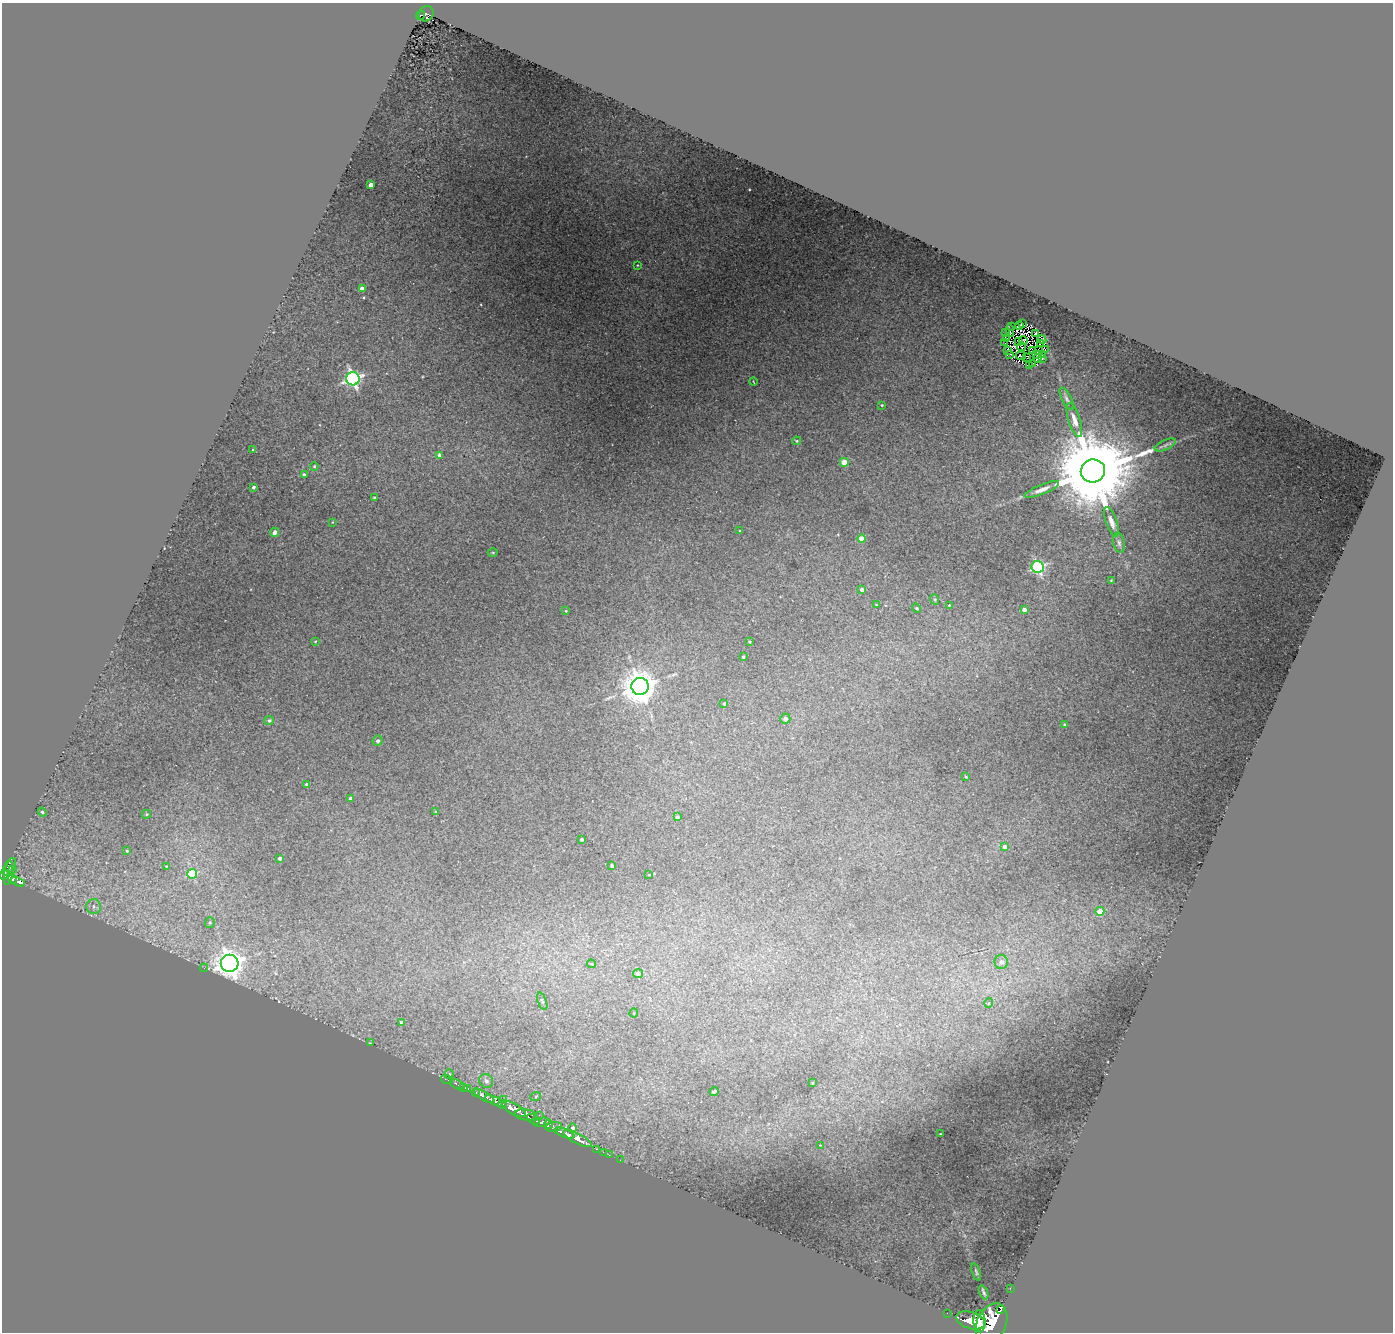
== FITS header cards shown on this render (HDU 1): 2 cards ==
NAXIS1  =                 1391
NAXIS2  =                 1330

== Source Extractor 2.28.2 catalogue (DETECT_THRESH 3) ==
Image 1391 x 1330 px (HDU 1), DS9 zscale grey, 1 PNG px = 1 image px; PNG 1395 x 1334 px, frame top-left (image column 1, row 1330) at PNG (2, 3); each listed source drawn as its Kron ellipse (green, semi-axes under 4 px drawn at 4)
Background 0.647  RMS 0.029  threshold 0.0868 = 3 sigma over >= 5 px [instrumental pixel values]
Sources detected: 149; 5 with non-positive FLUX_AUTO (blend fragments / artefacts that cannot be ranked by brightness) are neither listed nor drawn; the other 144 listed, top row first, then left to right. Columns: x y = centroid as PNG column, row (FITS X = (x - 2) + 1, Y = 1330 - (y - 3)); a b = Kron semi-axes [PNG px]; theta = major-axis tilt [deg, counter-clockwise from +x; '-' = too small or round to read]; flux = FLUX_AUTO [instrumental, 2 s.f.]
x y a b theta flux
426 14 8 7 - 53
421 15 4 3 - 22
370 185 4 3 - 14
637 265 2 2 - 1.4
362 289 4 4 - 10
1022 324 3 2 - 1.5
1019 325 4 2 - 1.7
1012 327 3 2 - 2.9
1010 331 6 2 -86 8.3
1005 332 3 2 - 2.9
1036 333 4 2 - 3.7
1006 339 2 2 - 0.62
1023 340 4 4 - 0.4
1042 340 4 2 - 2
1018 341 2 2 - 0.99
1005 343 2 2 - 0.43
1040 343 3 2 - 1.7
1022 347 5 2 - 1.9
1045 349 2 2 - 2.1
1008 351 2 2 - 1
1033 351 2 2 - 2.4
1038 351 3 2 - 0.75
1010 354 3 2 - 0.31
1036 355 4 2 - 0.48
1042 355 3 2 - 0.5
1021 356 5 2 - 0.23
1027 357 2 2 - 2.6
1038 358 3 2 - 1.5
1042 358 3 2 - 0.71
1032 364 4 2 - 1.2
1029 365 2 2 - 2
353 379 7 6 - 640
753 382 4 2 - 1.4
1067 399 12 4 -62 5.7
882 405 3 2 - 1.9
1074 420 17 6 -72 15
797 441 4 3 - 2.5
1165 445 11 5 23 6
253 450 3 3 - 1.9
440 455 4 4 - 10
844 462 4 4 - 54
314 466 4 3 - 2.2
1093 471 12 11 - 48000
304 475 4 3 - 5.7
253 487 3 3 - 4.7
1042 489 18 5 22 15
375 498 4 3 - 5.5
332 522 3 2 - 1.2
1111 522 15 5 -70 13
739 531 3 2 - 1.5
275 532 5 4 - 9.7
862 539 4 4 - 44
1119 543 10 6 -77 5.6
493 552 5 3 - 2.2
1038 567 6 6 - 310
1111 580 4 3 - 1.7
862 590 4 4 - 9.2
935 599 5 4 - 3
876 604 4 2 - 1.3
949 605 4 3 - 1.6
917 608 5 3 - 2.7
1024 610 4 4 - 11
566 611 4 3 - 1.6
315 641 4 3 - 1.7
749 641 3 3 - 2.5
743 657 3 3 - 2.9
640 686 8 8 - 4200
724 704 3 3 - 3.5
785 719 5 5 - 9.5
269 721 5 4 - 4.2
1064 725 3 3 - 2.6
378 741 5 5 - 6.1
966 777 3 2 - 1.9
307 784 4 3 - 6.4
350 798 3 3 - 4
42 812 4 4 - 2.7
436 812 3 3 - 3.9
146 814 4 4 - 2.7
677 817 4 3 - 5.4
582 839 3 3 - 3.6
1005 847 4 4 - 10
127 851 4 3 - 2.3
279 858 3 3 - 5.1
166 866 4 3 - 1.5
612 866 3 3 - 2.8
9 867 10 5 59 120
13 870 3 3 - 23
9 873 12 4 82 240
192 874 5 5 - 100
4 875 5 4 - 210
649 875 3 2 - 1.1
12 879 5 4 - 140
18 882 7 3 -24 100
94 906 7 7 - 9.1
1100 911 4 4 - 46
210 923 5 4 - 2.9
1001 962 7 6 - 10
230 963 9 8 - 2400
591 964 4 4 - 1.7
204 968 4 4 - 2.6
638 974 5 4 - 8
542 1001 9 3 -70 3.1
989 1003 5 3 - 1.6
634 1013 4 4 - 2
402 1022 4 4 - 6.5
370 1043 4 3 - 2
449 1074 5 4 - 2.3
447 1080 6 2 -19 13
486 1081 7 6 - 7.9
812 1083 2 2 - 1.5
457 1084 8 3 -23 23
463 1087 3 2 - 8.1
468 1089 3 3 - 40
714 1091 4 3 - 5.3
476 1092 4 3 - 61
484 1096 11 3 -31 200
536 1096 5 3 - 2.2
503 1099 2 2 - 40
494 1101 9 4 -25 820
502 1104 4 3 - 270
514 1109 13 5 -28 1500
526 1115 11 5 -8 570
539 1115 2 2 - 13
533 1119 7 3 -32 200
542 1122 8 4 9 400
548 1124 5 3 - 140
554 1127 8 5 7 250
573 1128 4 4 - 5.7
564 1133 10 3 -22 920
940 1134 3 2 - 2
577 1139 15 5 -28 1000
820 1145 4 3 - 1.4
596 1149 3 2 - 27
603 1152 2 2 - 15
609 1155 2 2 - 8.2
620 1160 2 2 - 7.3
976 1272 9 3 -72 2.5
1010 1288 2 2 - 6.9
984 1292 7 2 -68 3.7
1001 1310 3 2 - 200
947 1313 2 2 - 6.1
971 1320 15 8 -18 2400
979 1321 11 6 -87 1500
992 1323 21 14 64 4500
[5 non-positive-flux detections neither listed nor drawn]